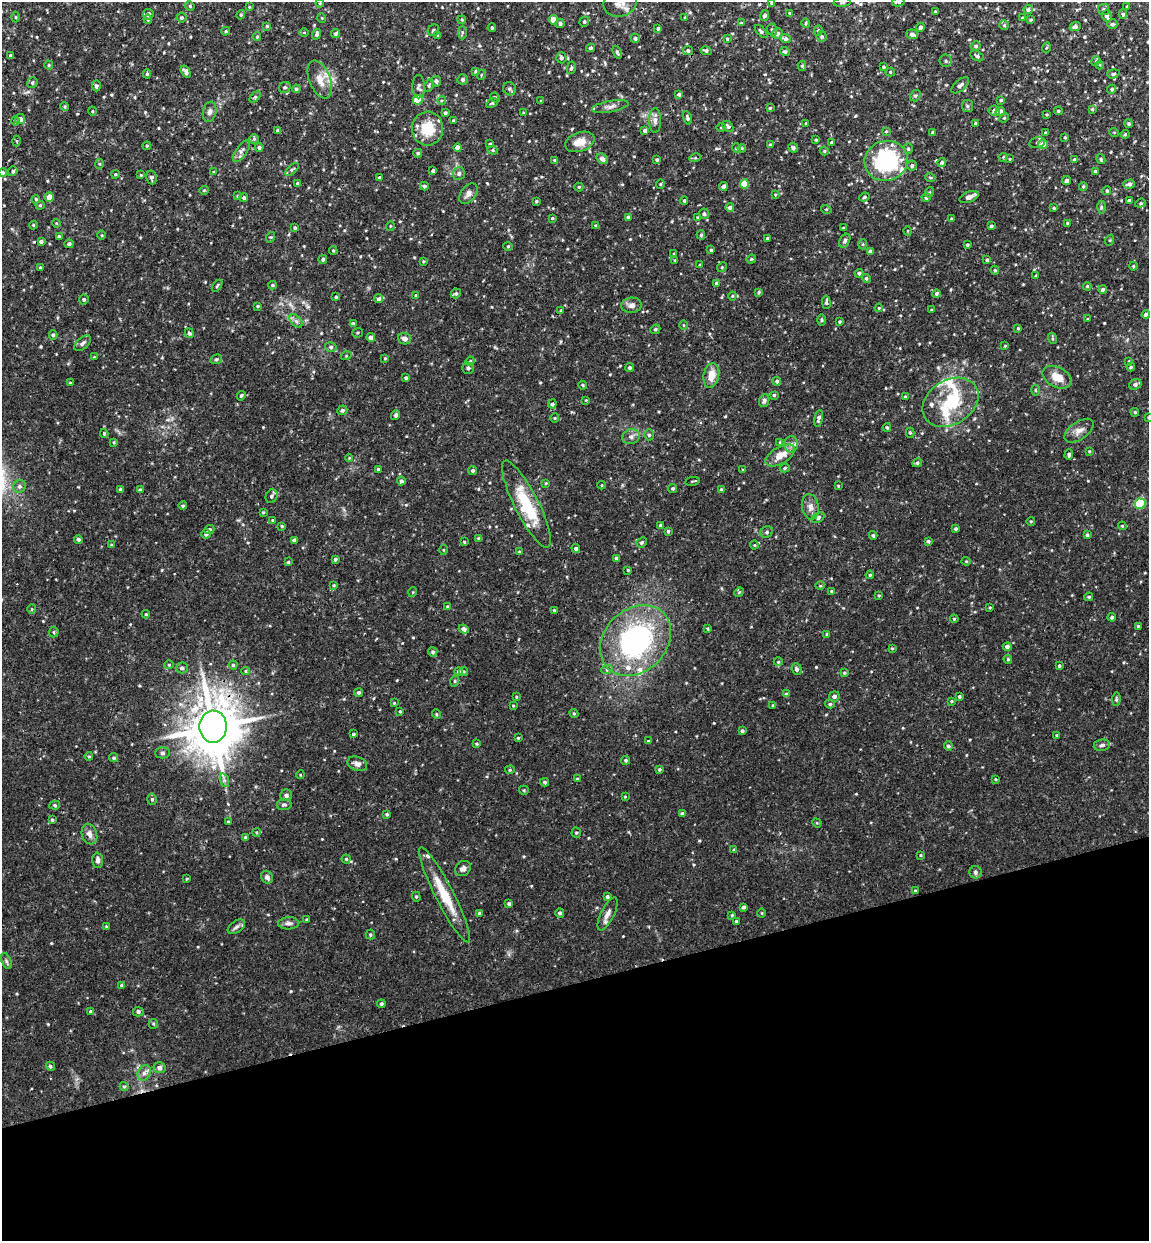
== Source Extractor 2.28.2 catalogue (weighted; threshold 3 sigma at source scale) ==
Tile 14 of 4 x 4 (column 2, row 4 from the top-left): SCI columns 1303-2449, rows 59-1297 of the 5012 x 5072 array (HDU 1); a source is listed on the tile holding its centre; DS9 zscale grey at full resolution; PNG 1151 x 1243 px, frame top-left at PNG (2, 2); each listed source drawn as its Kron ellipse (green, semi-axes under 4 px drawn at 4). Shown black and unused: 21% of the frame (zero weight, under 3 of 4 exposures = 6% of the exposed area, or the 3 px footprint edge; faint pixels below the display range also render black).
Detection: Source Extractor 2.28.2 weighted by HDU 2 'WHT'; one run over the whole footprint, this tile lists its part. Background 0.0283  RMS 0.0033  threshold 0.0147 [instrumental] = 3 sigma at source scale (4.5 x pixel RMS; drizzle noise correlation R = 1.50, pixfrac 1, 0.05/0.05 arcsec/px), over >= 5 px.
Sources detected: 571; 1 inside a brighter object's white glare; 1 cosmic-ray / hot-pixel residue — neither listed nor drawn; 18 inside a brighter listed object's ellipse — not listed separately; of the other 551, all 500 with FLUX_AUTO >= 0.269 (the completeness limit of this list) listed and drawn (51 fainter detections not listed), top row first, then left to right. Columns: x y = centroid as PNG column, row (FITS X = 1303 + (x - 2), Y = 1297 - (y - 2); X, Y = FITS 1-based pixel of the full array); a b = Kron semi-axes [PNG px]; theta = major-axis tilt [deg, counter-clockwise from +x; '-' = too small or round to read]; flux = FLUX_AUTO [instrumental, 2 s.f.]
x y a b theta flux
842 2 9 4 6 0.54
898 2 6 3 10 0.71
320 3 4 4 - 0.35
620 3 17 13 12 3.1
772 3 4 3 - 0.47
190 6 5 4 - 0.4
249 7 4 3 - 0.31
1127 7 4 3 - 0.29
1028 9 5 4 - 0.74
1104 9 5 5 - 0.58
935 11 3 3 - 0.31
789 13 3 3 - 0.28
148 14 5 5 - 1.7
1123 14 5 4 - 0.56
241 15 5 4 - 0.4
765 15 5 4 - 1
1107 16 6 4 -73 1.1
16 17 5 3 - 0.32
685 17 4 3 - 0.35
181 18 5 5 - 0.55
322 18 5 3 - 0.28
1022 18 4 3 - 0.34
148 19 4 3 - 0.49
462 20 4 3 - 0.31
553 20 5 4 - 3.1
1031 20 4 3 - 0.35
584 22 5 4 - 0.58
560 23 4 4 - 0.86
741 23 3 3 - 0.42
806 23 5 3 - 0.38
1112 24 5 4 - 0.74
1004 25 5 5 - 0.51
267 26 4 4 - 0.42
1075 26 5 4 - 0.86
920 27 4 4 - 0.91
492 28 4 3 - 0.53
658 28 4 4 - 0.56
433 30 6 5 - 0.75
772 30 6 5 - 0.53
226 31 4 3 - 0.44
761 31 8 4 -46 0.62
818 31 5 4 - 0.49
304 32 5 3 - 0.32
462 32 7 3 -90 0.48
317 34 5 3 - 0.76
336 34 4 4 - 0.77
777 34 5 5 - 1
912 34 6 5 - 1.1
438 36 3 3 - 0.31
822 36 5 5 - 0.6
257 37 4 3 - 0.33
635 38 4 4 - 0.69
727 39 4 3 - 0.37
785 39 5 4 - 0.85
976 46 5 4 - 0.63
590 48 4 4 - 0.56
1046 48 5 3 - 0.34
688 50 5 4 - 0.62
706 51 5 4 - 0.58
617 52 6 3 -68 0.64
785 52 5 4 - 0.65
11 56 3 3 - 0.65
977 56 7 4 -29 0.61
561 58 5 5 - 0.82
946 61 6 6 - 0.72
1096 61 5 4 - 0.39
49 65 4 4 - 0.36
1100 65 4 3 - 0.3
802 66 5 4 - 0.46
884 67 4 4 - 0.51
571 68 6 4 79 0.57
475 71 4 3 - 0.37
186 72 6 4 -57 1.1
890 72 5 4 - 0.5
147 74 4 4 - 0.45
1113 74 6 4 17 0.5
481 75 5 3 - 0.34
320 79 20 10 -68 4.5
463 80 5 5 - 0.78
436 81 5 5 - 0.78
32 83 5 5 - 0.7
960 85 10 5 41 1.2
96 86 5 4 - 0.74
429 86 6 4 64 0.51
285 87 6 5 - 0.63
419 87 11 6 -89 0.99
296 89 4 4 - 0.7
510 89 7 6 - 0.77
1112 89 5 4 - 0.7
679 94 4 4 - 0.62
915 96 6 5 - 0.66
255 97 6 4 45 0.5
495 97 5 4 - 0.42
418 100 5 5 - 7
442 100 4 3 - 0.32
1001 100 4 3 - 0.58
541 101 3 3 - 0.27
492 103 6 4 29 0.4
65 106 4 4 - 0.38
610 106 18 5 10 1.5
967 106 6 5 - 0.61
770 108 4 3 - 0.43
1092 109 4 3 - 0.46
92 111 4 3 - 0.29
994 111 6 5 - 1.1
1058 111 4 3 - 0.42
210 112 10 6 76 1.3
1000 112 5 4 - 3
445 113 4 3 - 0.77
523 113 3 3 - 0.29
1047 114 3 3 - 0.32
687 118 7 4 -72 0.69
1004 118 5 4 - 0.36
20 119 5 5 - 1.7
453 120 4 4 - 0.43
655 120 12 6 89 1.4
15 121 5 3 - 0.35
806 123 3 2 - 0.32
1129 123 4 4 - 0.46
976 124 4 4 - 0.7
728 126 6 4 -45 0.77
721 127 5 3 - 0.29
428 128 17 15 85 10
278 130 4 3 - 0.44
645 130 4 3 - 1
886 131 4 3 - 0.34
933 132 4 3 - 0.64
1045 132 3 3 - 0.28
1114 132 5 3 - 0.27
1125 134 4 4 - 0.4
1065 137 4 3 - 0.35
254 139 5 5 - 0.46
816 140 3 3 - 0.39
17 141 5 3 - 0.34
580 142 15 9 20 3.9
832 142 4 3 - 0.62
1037 142 8 5 13 0.62
490 144 4 4 - 0.4
1043 144 5 4 - 4
770 145 4 3 - 0.58
147 146 4 4 - 0.32
259 147 4 4 - 0.74
458 148 4 4 - 2.1
736 148 4 4 - 0.39
742 148 4 3 - 0.35
793 148 5 4 - 0.78
908 149 5 4 - 0.54
493 150 5 4 - 0.43
241 151 12 5 54 1.2
824 151 5 4 - 0.44
418 153 4 4 - 0.58
1003 157 5 4 - 0.42
695 158 5 3 - 0.35
602 159 6 5 - 1.3
1010 159 3 3 - 0.28
1074 159 4 3 - 0.46
1101 159 5 4 - 0.6
555 160 4 4 - 0.68
657 160 3 3 - 0.55
886 161 22 20 17 37
942 162 4 4 - 0.58
99 164 5 4 - 0.39
912 166 5 5 - 0.64
292 170 8 4 40 0.61
433 170 4 3 - 0.65
13 171 5 4 - 0.66
1095 171 3 3 - 0.6
3 172 4 4 - 0.46
214 172 4 3 - 0.36
459 173 6 6 - 0.93
115 174 4 3 - 0.39
141 175 3 3 - 0.28
151 177 7 5 -80 0.9
930 177 5 3 - 0.3
379 178 4 3 - 0.55
1067 181 4 4 - 1
298 184 3 3 - 0.64
660 184 5 4 - 0.43
744 184 4 4 - 5.6
1129 184 6 4 16 1.1
424 186 4 4 - 0.69
723 186 4 4 - 1.3
1083 186 4 3 - 0.38
579 187 4 4 - 0.4
204 190 4 4 - 0.34
1107 191 4 4 - 0.53
930 192 5 3 - 0.29
468 194 11 7 51 1.7
775 195 4 4 - 0.31
237 196 4 3 - 0.33
49 197 4 4 - 4
864 197 5 4 - 0.41
969 197 10 5 21 1.4
244 198 4 4 - 0.65
926 198 4 4 - 0.71
36 199 4 3 - 0.38
1129 200 3 3 - 0.73
536 201 3 3 - 0.38
684 201 4 3 - 0.41
1140 203 5 4 - 0.4
40 205 4 4 - 0.38
730 207 4 4 - 1
1101 207 6 4 90 0.46
1054 208 3 3 - 0.38
826 209 5 3 - 0.32
704 214 5 5 - 0.66
628 217 4 3 - 0.7
697 217 3 3 - 0.27
552 218 4 3 - 0.36
952 219 4 3 - 0.52
56 223 4 3 - 0.28
1067 223 4 3 - 0.32
33 225 4 4 - 0.38
390 226 5 4 - 0.34
595 226 4 4 - 0.59
991 226 4 3 - 0.56
295 228 3 3 - 0.49
843 228 3 3 - 0.42
908 231 4 3 - 0.28
102 235 4 3 - 0.3
701 235 4 4 - 0.5
59 237 4 3 - 0.78
271 237 5 3 - 0.35
767 238 4 3 - 0.37
1110 240 6 3 71 0.32
845 241 7 5 61 0.76
41 242 4 4 - 0.84
69 244 4 4 - 0.8
863 244 5 3 - 0.29
967 245 3 3 - 0.48
508 246 4 4 - 0.4
711 250 4 4 - 0.41
333 251 4 3 - 0.39
870 251 4 3 - 1
674 254 3 3 - 0.3
323 259 4 4 - 0.6
751 259 5 4 - 0.4
675 260 4 3 - 0.36
987 260 4 4 - 0.56
423 261 4 3 - 0.36
700 265 4 3 - 0.3
1133 266 4 4 - 0.35
40 267 3 3 - 0.33
722 267 5 4 - 0.4
995 270 4 4 - 0.42
859 273 4 4 - 0.85
1036 276 4 3 - 0.31
866 278 4 4 - 0.52
716 283 4 3 - 0.49
273 285 4 3 - 0.42
217 286 7 3 54 0.42
1087 286 4 3 - 0.4
1103 290 4 3 - 0.74
759 292 4 3 - 0.42
456 293 5 4 - 0.64
936 294 4 4 - 0.6
416 295 4 4 - 0.4
732 296 4 4 - 0.36
336 297 4 4 - 0.37
84 299 5 4 - 0.6
379 299 4 4 - 0.83
826 302 6 4 -89 0.73
632 305 10 7 5 1.6
258 306 3 2 - 0.36
879 308 4 3 - 0.28
561 310 3 3 - 0.4
932 310 3 3 - 0.47
1146 315 4 4 - 1.5
1087 319 4 3 - 0.27
822 320 6 4 -89 0.37
296 321 8 5 -45 0.93
840 322 4 4 - 0.43
353 323 3 3 - 0.6
684 325 5 3 - 0.3
1018 328 4 3 - 0.42
655 329 5 4 - 0.57
189 333 5 4 - 0.76
358 333 5 4 - 0.41
53 335 5 4 - 0.63
371 338 4 4 - 1.8
1052 338 6 3 -72 0.44
405 339 7 5 -19 1.4
83 343 10 5 43 0.96
1005 346 3 3 - 0.3
331 347 6 4 -15 0.66
346 356 5 3 - 0.29
94 357 3 3 - 0.28
385 358 4 3 - 0.31
216 359 6 4 21 0.47
470 361 5 4 - 0.37
1129 361 4 3 - 0.29
1131 367 4 4 - 0.47
468 368 6 5 - 0.88
630 368 4 4 - 0.61
711 375 12 7 79 4.5
1057 377 15 10 -27 4.4
406 378 3 3 - 0.6
777 381 4 4 - 0.69
70 383 3 3 - 0.36
1135 384 6 5 - 0.97
583 385 4 3 - 0.4
1035 390 5 3 - 0.39
774 395 3 3 - 0.45
241 396 5 4 - 0.5
905 397 3 3 - 0.45
586 400 4 4 - 0.29
764 401 7 5 69 0.85
951 402 30 22 32 16
552 404 4 4 - 0.71
342 410 5 4 - 0.68
1135 412 4 3 - 0.36
396 415 5 4 - 0.65
1148 417 4 3 - 0.41
555 418 4 4 - 0.36
818 418 8 4 77 1
887 427 4 4 - 0.43
1079 431 16 9 34 2.2
104 433 4 3 - 0.45
910 433 5 4 - 0.49
649 435 5 5 - 0.74
631 437 9 7 20 1.3
114 442 4 3 - 0.36
780 442 4 3 - 0.29
791 444 8 6 88 1.3
1089 451 4 3 - 0.32
780 455 16 8 31 4.4
1069 455 5 3 - 0.62
349 458 4 4 - 0.29
917 463 5 4 - 0.65
785 468 5 4 - 0.52
378 469 3 3 - 0.35
743 470 3 3 - 0.32
473 471 4 4 - 0.75
401 481 4 4 - 0.83
693 481 7 3 8 0.35
546 483 4 3 - 0.32
602 485 4 3 - 0.27
20 486 7 6 - 0.89
838 486 4 3 - 0.32
673 488 4 4 - 0.58
120 489 3 3 - 0.5
140 490 4 4 - 0.62
721 490 3 3 - 0.54
272 496 7 5 65 0.81
526 504 48 12 -63 15
1140 504 5 5 - 22
183 506 4 4 - 0.44
810 507 13 8 -79 1.8
263 512 4 3 - 0.34
818 518 7 4 33 0.75
272 520 4 3 - 0.3
1031 521 4 3 - 0.27
661 525 4 4 - 0.68
282 526 3 3 - 0.35
1122 526 4 4 - 0.32
955 529 3 3 - 0.51
209 530 5 4 - 0.74
668 531 4 3 - 0.52
767 532 6 5 - 0.68
206 534 5 4 - 0.76
873 535 4 3 - 0.51
1087 535 4 4 - 0.64
78 539 4 4 - 0.73
479 539 4 4 - 0.74
294 540 4 3 - 0.99
928 541 4 4 - 0.58
464 542 3 2 - 0.35
642 542 5 4 - 0.56
111 545 4 3 - 0.36
754 545 4 4 - 0.34
576 548 4 4 - 0.83
443 550 5 3 - 0.36
519 552 4 3 - 0.31
616 558 3 3 - 0.61
335 559 3 3 - 0.57
966 561 4 4 - 0.33
288 562 4 3 - 0.44
628 570 3 3 - 0.29
870 575 4 3 - 0.33
334 585 4 3 - 0.32
820 586 5 3 - 0.31
831 591 3 2 - 0.31
413 592 5 3 - 0.27
739 592 5 4 - 0.36
879 595 4 3 - 0.36
1089 597 4 3 - 0.36
447 607 4 4 - 0.41
990 607 3 3 - 0.29
32 609 4 4 - 0.37
554 610 3 3 - 0.31
146 614 4 3 - 0.32
1112 617 4 3 - 0.65
954 619 4 3 - 0.3
1138 626 3 3 - 0.35
464 629 5 4 - 1.1
708 629 3 3 - 0.37
54 632 5 5 - 0.47
827 634 4 3 - 0.57
636 640 39 31 45 61
1007 647 4 4 - 1.1
892 648 4 3 - 0.35
433 652 5 4 - 0.67
1008 659 4 3 - 0.44
778 662 4 4 - 0.37
169 665 5 4 - 0.39
233 665 4 4 - 0.51
1059 666 4 4 - 0.49
182 668 6 5 - 0.9
607 669 6 4 19 0.5
797 669 6 5 - 1
246 671 4 4 - 0.38
458 672 4 4 - 0.51
463 672 4 4 - 0.44
844 673 4 4 - 0.44
455 681 5 3 - 0.29
359 693 4 4 - 0.71
786 694 4 4 - 0.47
834 696 5 5 - 1.1
959 696 3 3 - 0.56
516 697 4 3 - 0.29
1116 699 7 4 86 0.58
952 701 3 3 - 0.34
394 703 4 3 - 0.29
830 704 5 4 - 0.55
773 705 4 4 - 0.38
513 706 4 3 - 0.28
400 711 3 3 - 0.34
574 713 5 4 - 0.4
436 714 5 3 - 0.31
213 727 16 13 89 1700
742 731 4 3 - 0.58
353 734 4 3 - 0.53
1057 735 4 3 - 0.4
518 738 4 3 - 0.37
648 741 4 3 - 0.29
477 744 4 4 - 0.47
1102 745 8 5 9 1.1
948 746 5 4 - 0.78
162 753 7 5 1 0.7
89 756 4 4 - 0.34
114 758 5 4 - 0.54
626 760 4 4 - 0.5
357 764 10 7 -21 1.5
659 769 4 4 - 0.55
510 770 5 4 - 0.41
300 775 4 3 - 0.3
577 779 4 3 - 0.45
995 779 4 3 - 0.31
224 780 7 4 -72 0.69
545 782 4 4 - 0.57
524 790 5 4 - 0.37
286 795 6 6 - 0.99
625 797 4 3 - 0.32
152 799 5 4 - 0.53
55 805 5 4 - 0.53
284 805 7 5 8 0.7
387 814 4 3 - 0.47
682 814 4 4 - 0.61
52 820 3 3 - 0.51
228 822 4 3 - 0.53
817 823 5 4 - 0.33
256 832 4 4 - 0.39
576 832 5 4 - 0.45
89 834 10 7 -72 1.8
245 837 4 4 - 0.46
734 850 4 3 - 0.59
921 855 3 3 - 0.29
346 859 4 4 - 0.47
98 860 7 5 -87 1.3
463 869 8 7 - 1.4
975 872 6 6 - 0.82
267 877 6 6 - 1.2
186 879 3 2 - 0.28
915 891 4 3 - 0.36
444 895 53 9 -63 11
416 897 5 4 - 0.39
607 897 4 4 - 0.65
509 904 4 3 - 0.67
744 907 3 3 - 0.74
479 913 4 4 - 0.62
560 913 5 4 - 0.73
762 913 5 3 - 0.27
607 914 18 6 64 2
732 915 4 4 - 0.37
306 919 3 3 - 0.38
736 921 4 4 - 0.45
289 923 10 6 2 1.1
106 926 4 3 - 0.28
236 927 10 5 35 0.99
370 935 5 5 - 0.5
6 961 8 4 -67 0.69
121 985 3 3 - 0.27
381 1004 4 4 - 0.63
90 1011 3 3 - 1.1
138 1012 5 5 - 0.75
153 1024 5 4 - 0.41
50 1066 5 4 - 0.56
159 1068 6 5 - 1.3
144 1073 8 6 62 1.2
124 1086 4 4 - 0.45
Overlapping masked pixels (flux is a lower limit): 2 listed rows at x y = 886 161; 213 727
Isophote crosses this tile's border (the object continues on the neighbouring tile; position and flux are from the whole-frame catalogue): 6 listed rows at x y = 842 2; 898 2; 620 3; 3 172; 1129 184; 1148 417